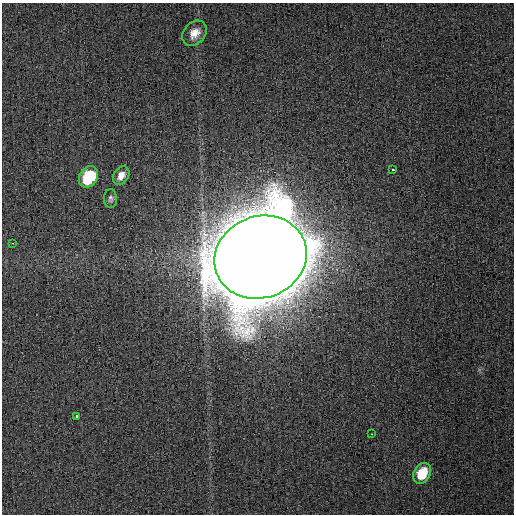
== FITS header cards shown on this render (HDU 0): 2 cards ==
NAXIS1  =                  512
NAXIS2  =                  512

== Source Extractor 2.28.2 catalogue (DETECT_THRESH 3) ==
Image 512 x 512 px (HDU 0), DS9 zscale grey, 1 PNG px = 1 image px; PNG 516 x 516 px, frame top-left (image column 1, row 512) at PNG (2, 3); each listed source drawn as its Kron ellipse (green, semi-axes under 4 px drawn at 4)
Background 0.00144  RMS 0.0034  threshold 0.0102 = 3 sigma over >= 5 px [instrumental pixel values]
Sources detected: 10; all 10 listed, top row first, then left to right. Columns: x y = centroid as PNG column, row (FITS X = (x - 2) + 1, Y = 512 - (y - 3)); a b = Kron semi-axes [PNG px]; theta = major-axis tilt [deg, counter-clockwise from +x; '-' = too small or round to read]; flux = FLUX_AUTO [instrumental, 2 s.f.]
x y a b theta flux
194 33 14 10 49 2.8
393 170 3 2 - 1.6
121 176 10 7 55 1.7
88 177 11 9 56 11
110 199 9 6 -90 0.68
13 243 3 2 - 0.61
260 257 47 41 20 8000
77 416 3 3 - 1.8
372 434 3 2 - 0.56
422 473 11 8 60 7.1